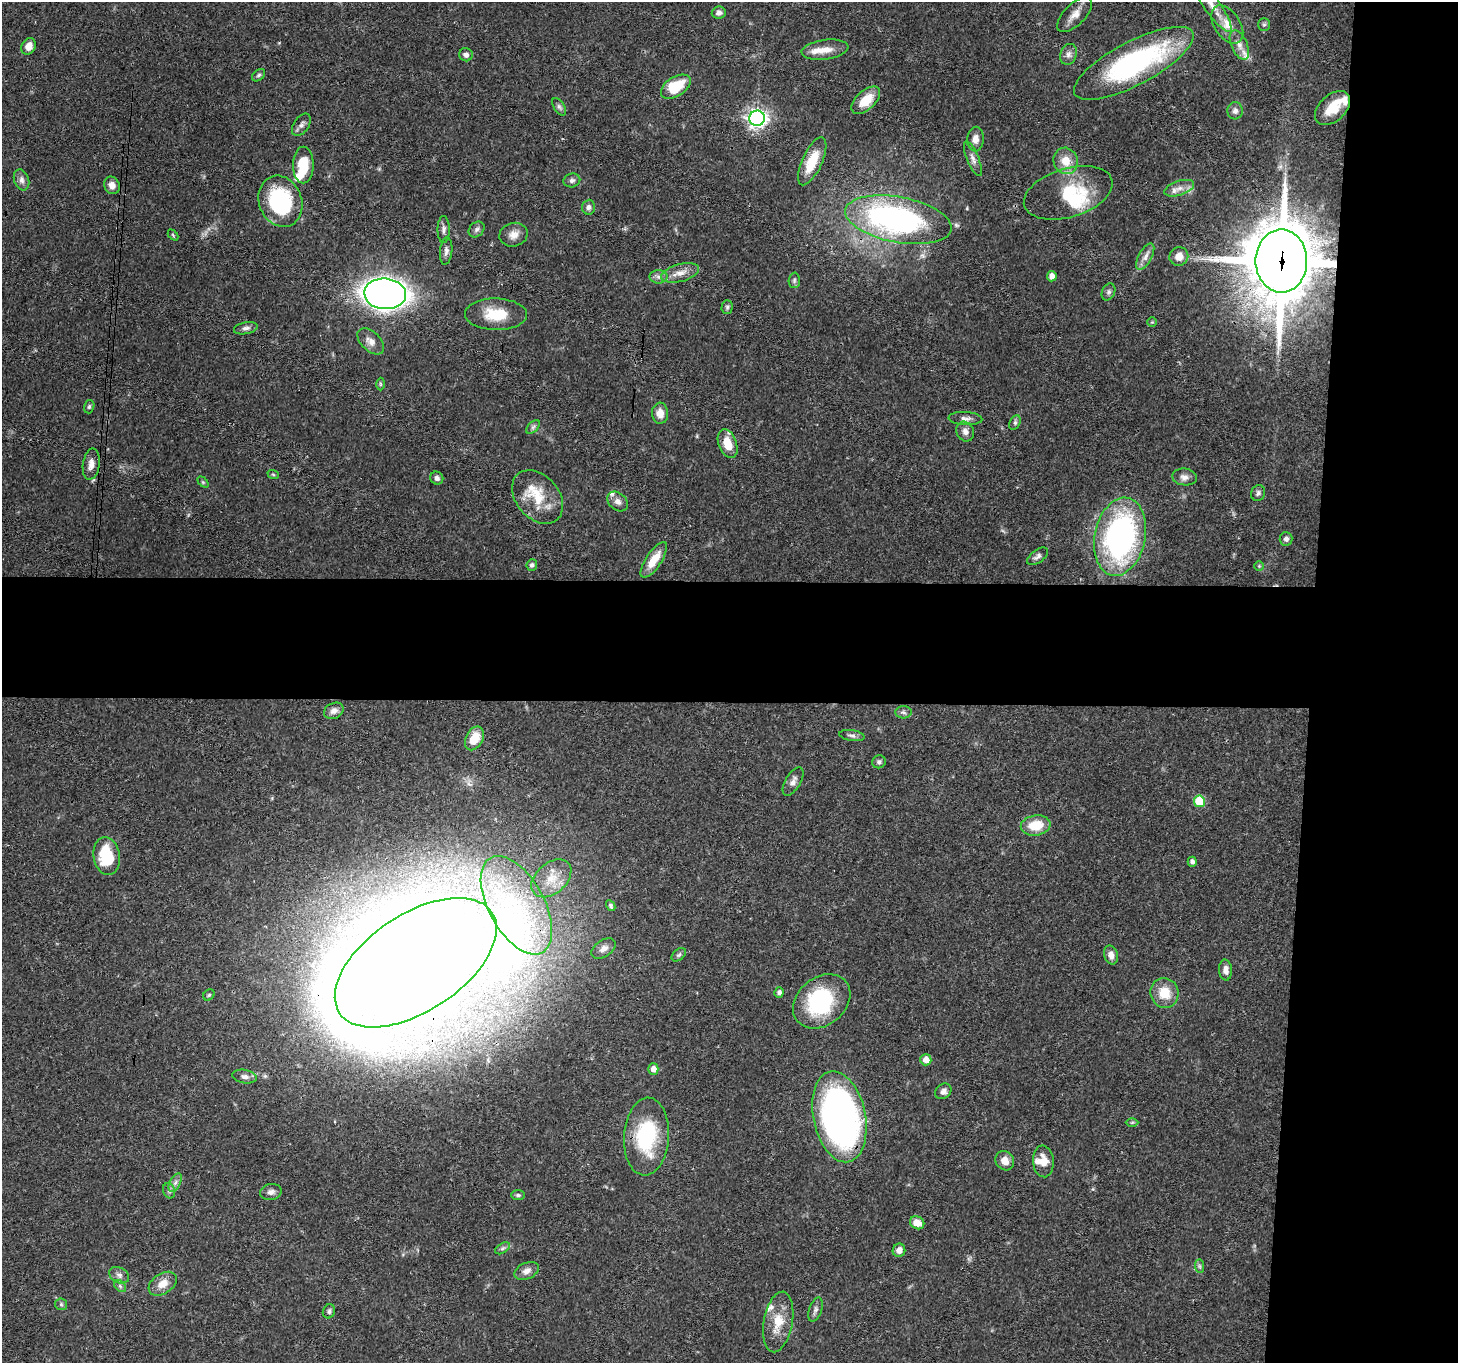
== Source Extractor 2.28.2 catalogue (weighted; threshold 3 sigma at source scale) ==
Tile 6 of 3 x 3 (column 3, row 2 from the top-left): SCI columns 2917-4372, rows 1517-2877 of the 4380 x 4454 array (HDU 1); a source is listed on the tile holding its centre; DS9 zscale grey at full resolution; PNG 1460 x 1365 px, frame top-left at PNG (2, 2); each listed source drawn as its Kron ellipse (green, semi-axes under 4 px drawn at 4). Shown black and unused: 18% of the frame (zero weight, under 3 of 4 exposures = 6% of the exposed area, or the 3 px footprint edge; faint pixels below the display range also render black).
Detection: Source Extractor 2.28.2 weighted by HDU 2 'WHT'; one run over the whole footprint, this tile lists its part. Background 0.0815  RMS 0.0035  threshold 0.0158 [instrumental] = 3 sigma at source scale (4.5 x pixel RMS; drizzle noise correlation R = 1.50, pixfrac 1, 0.05/0.05 arcsec/px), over >= 5 px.
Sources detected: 130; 2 inside a brighter object's white glare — neither listed nor drawn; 8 inside a brighter listed object's ellipse — not listed separately; the other 120 listed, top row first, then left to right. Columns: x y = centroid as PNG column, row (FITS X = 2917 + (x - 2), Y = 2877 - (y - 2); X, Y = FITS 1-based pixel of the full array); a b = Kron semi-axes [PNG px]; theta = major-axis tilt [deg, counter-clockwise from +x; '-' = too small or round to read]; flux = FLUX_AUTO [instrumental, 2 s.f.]
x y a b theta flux
1210 2 35 8 -55 5.5
719 13 7 6 - 1.4
1075 15 22 10 45 3.7
1227 24 21 13 -56 5.5
1264 25 6 5 - 0.7
1239 45 16 8 -66 2.7
28 46 8 6 62 3.1
825 50 23 10 8 4.3
1069 54 11 8 72 1.7
466 55 7 6 - 1.3
1134 63 66 21 28 65
259 75 7 5 40 0.73
676 87 16 9 33 13
866 100 17 9 43 7
559 107 10 5 -57 0.94
1333 108 21 13 43 8.2
1235 111 8 7 - 1.5
757 118 7 7 - 200
301 125 12 7 56 1.5
975 139 12 8 86 2.6
973 159 19 6 -68 2
812 161 26 10 65 9.2
1066 161 13 12 - 5.5
303 165 18 10 90 10
22 180 11 7 -72 1.6
572 180 8 6 14 1.1
112 185 9 7 -67 2.5
1179 188 15 7 18 2.6
1068 193 46 24 17 18
280 201 26 21 -68 33
589 207 7 6 - 1.1
898 220 54 23 -10 99
444 229 13 6 -90 1.4
477 229 9 7 45 1.1
173 235 6 4 -46 0.43
513 235 14 11 14 2.9
446 251 14 6 84 1.4
1179 256 9 9 - 3.3
1145 257 14 6 61 2.2
1281 261 31 26 90 2100
680 273 19 8 14 3.6
1052 276 5 4 - 2.3
658 277 9 6 0 1.4
794 280 8 5 88 0.85
1109 292 9 6 64 1
385 294 21 15 -4 350
727 307 7 5 88 0.68
496 314 31 16 -1 11
1152 322 5 4 - 0.39
246 328 12 6 11 1.4
371 341 16 9 -44 2.7
380 384 6 4 -89 0.49
89 407 7 5 73 0.64
660 413 10 8 -87 3.3
965 419 17 6 -3 1.8
1015 423 8 5 64 0.75
533 427 8 5 45 0.88
965 432 10 8 -62 1.9
728 444 15 9 -69 6.9
91 464 16 8 82 2.6
273 474 6 3 -20 0.44
1184 477 12 8 -8 1.9
437 478 7 6 - 1.2
203 482 6 4 -45 0.42
1258 493 8 7 - 1.1
538 497 30 21 -49 13
618 501 11 8 -40 2
1120 537 39 25 78 100
1286 539 7 6 - 1.2
1038 556 12 6 35 1.3
654 560 21 7 56 6.1
532 565 6 5 - 0.86
1259 566 5 5 - 0.47
334 711 10 7 26 2
903 712 8 6 -3 1
852 736 13 5 -9 1.1
474 738 12 8 63 6.7
879 762 7 6 - 0.91
793 781 16 7 60 1.9
1199 801 6 5 - 15
1036 825 15 10 9 8.6
107 856 19 13 -80 15
1192 862 5 4 - 1.2
551 878 23 15 41 7.3
516 905 54 28 -61 55
611 906 6 4 -60 0.64
604 948 13 8 33 1.9
679 955 8 5 39 0.76
1111 955 9 7 -75 2.3
416 963 91 48 33 2100
1225 970 10 6 -86 2
779 992 5 5 - 1.1
1164 993 15 14 - 7.4
209 995 6 5 - 0.55
822 1001 31 24 39 31
926 1060 5 5 - 3.2
653 1069 5 5 - 2.4
245 1076 12 7 -10 1.7
943 1091 9 7 43 1.4
839 1117 46 26 -78 160
1132 1122 6 4 2 0.44
646 1136 39 22 86 28
1005 1161 10 9 - 3
1043 1161 16 10 -85 4.4
175 1183 10 5 63 1.4
169 1191 8 6 -71 0.9
271 1192 11 8 12 1.5
518 1195 7 5 -1 0.69
917 1223 7 6 - 3.8
503 1248 8 5 31 0.86
899 1250 6 6 - 2.8
1199 1266 7 4 -89 0.69
527 1271 13 8 23 2.1
119 1275 11 7 -28 1.6
163 1284 15 10 32 4.3
120 1286 7 4 -46 0.84
61 1304 6 5 - 0.78
815 1310 12 6 71 1.4
329 1311 7 6 - 0.95
778 1322 30 14 80 8.2
Overlapping masked pixels (flux is a lower limit): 3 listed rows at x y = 1281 261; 416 963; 839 1117
Isophote crosses this tile's border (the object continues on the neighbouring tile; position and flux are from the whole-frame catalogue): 1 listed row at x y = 1210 2